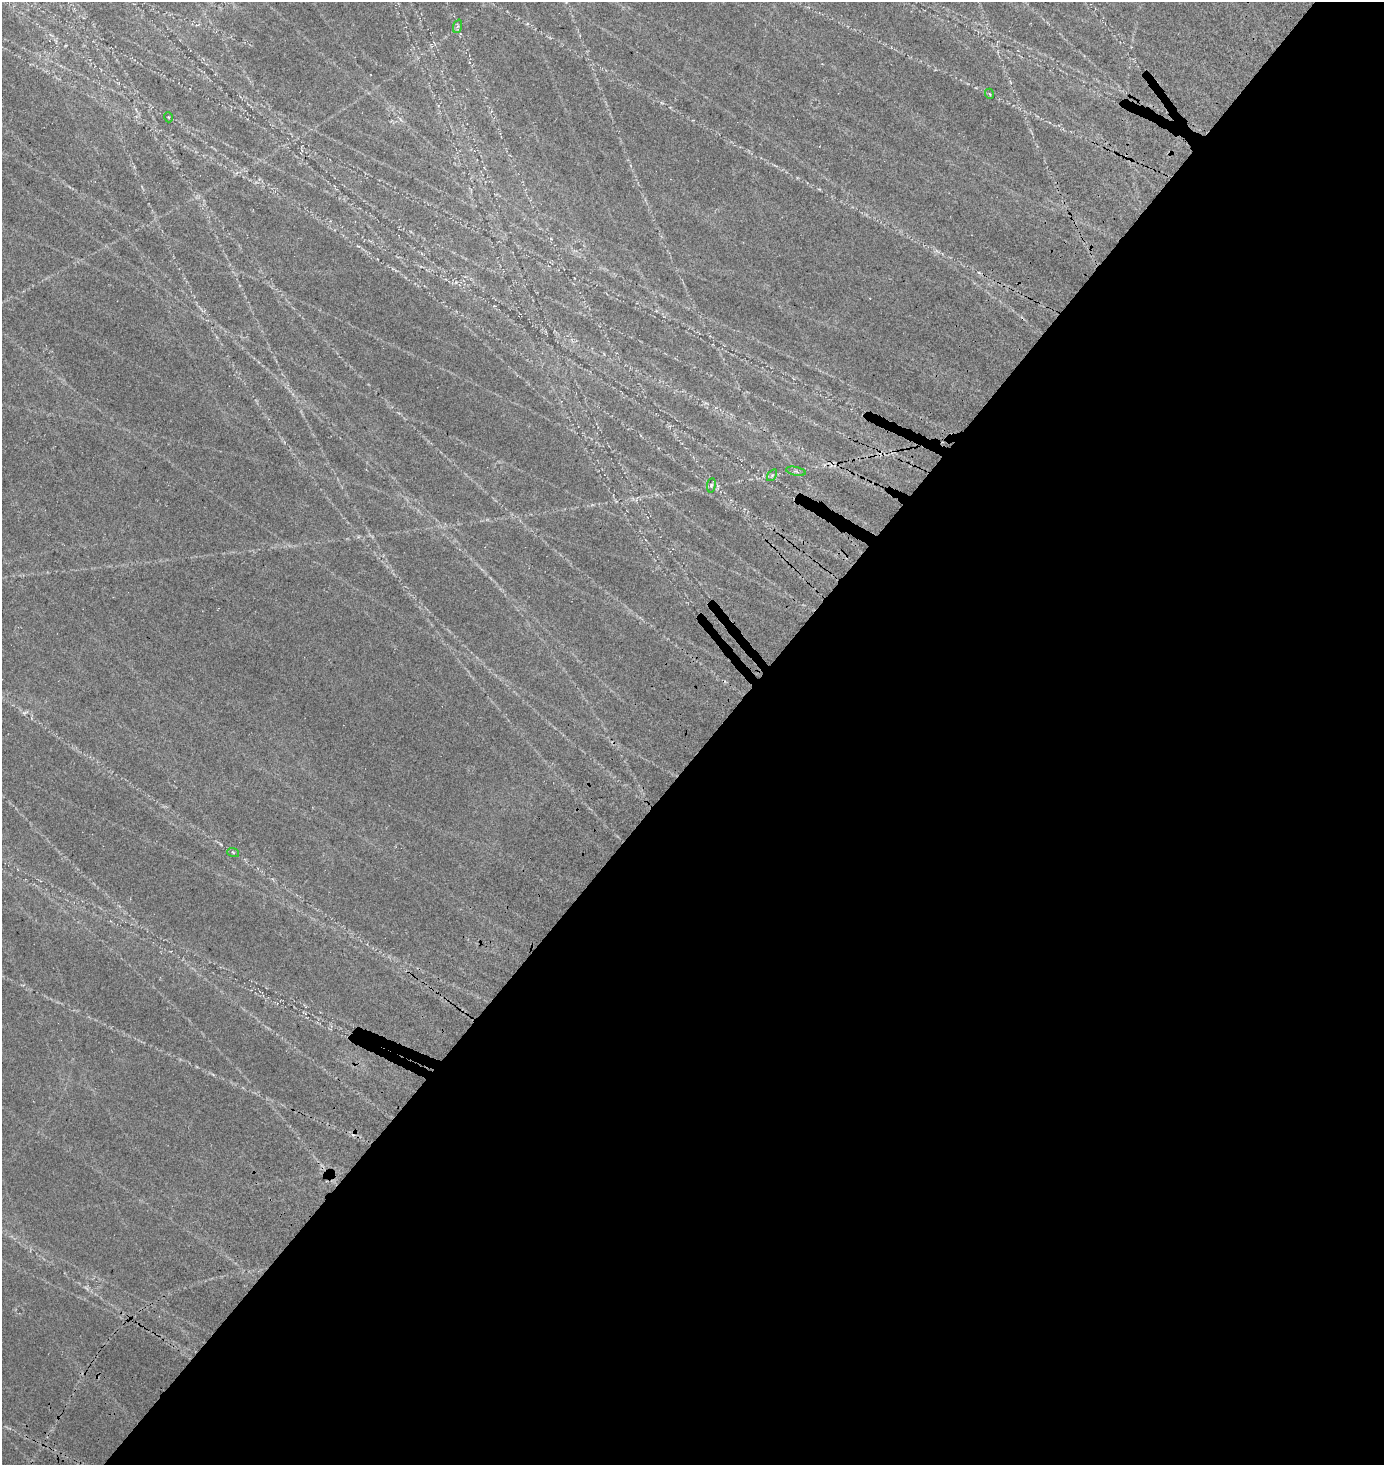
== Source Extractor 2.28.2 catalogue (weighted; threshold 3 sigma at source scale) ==
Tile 12 of 4 x 4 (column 4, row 3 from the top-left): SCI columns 4426-5807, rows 1713-3175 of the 6331 x 6330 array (HDU 1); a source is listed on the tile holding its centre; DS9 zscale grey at full resolution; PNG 1386 x 1467 px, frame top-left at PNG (2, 2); each listed source drawn as its Kron ellipse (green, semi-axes under 4 px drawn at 4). Shown black and unused: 49% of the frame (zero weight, under 3 of 5 exposures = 11% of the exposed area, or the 3 px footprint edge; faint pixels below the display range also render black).
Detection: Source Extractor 2.28.2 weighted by HDU 2 'WHT'; one run over the whole footprint, this tile lists its part. Background 0.14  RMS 0.026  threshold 0.115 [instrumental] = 3 sigma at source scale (4.5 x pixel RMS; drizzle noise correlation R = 1.50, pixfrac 1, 0.05/0.05 arcsec/px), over >= 5 px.
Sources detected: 8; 1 too faint to see at this stretch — neither listed nor drawn; the other 7 listed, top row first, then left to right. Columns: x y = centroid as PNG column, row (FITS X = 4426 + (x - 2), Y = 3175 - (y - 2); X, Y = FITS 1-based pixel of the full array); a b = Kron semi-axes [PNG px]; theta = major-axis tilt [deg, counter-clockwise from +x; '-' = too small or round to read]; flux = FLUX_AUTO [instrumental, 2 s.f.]
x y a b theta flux
458 26 7 4 70 3.8
990 94 5 3 - 1.8
168 117 5 3 - 1.7
796 471 10 3 -11 3.9
772 475 6 4 55 3.2
711 485 7 3 82 3.5
233 852 6 3 -19 2.9